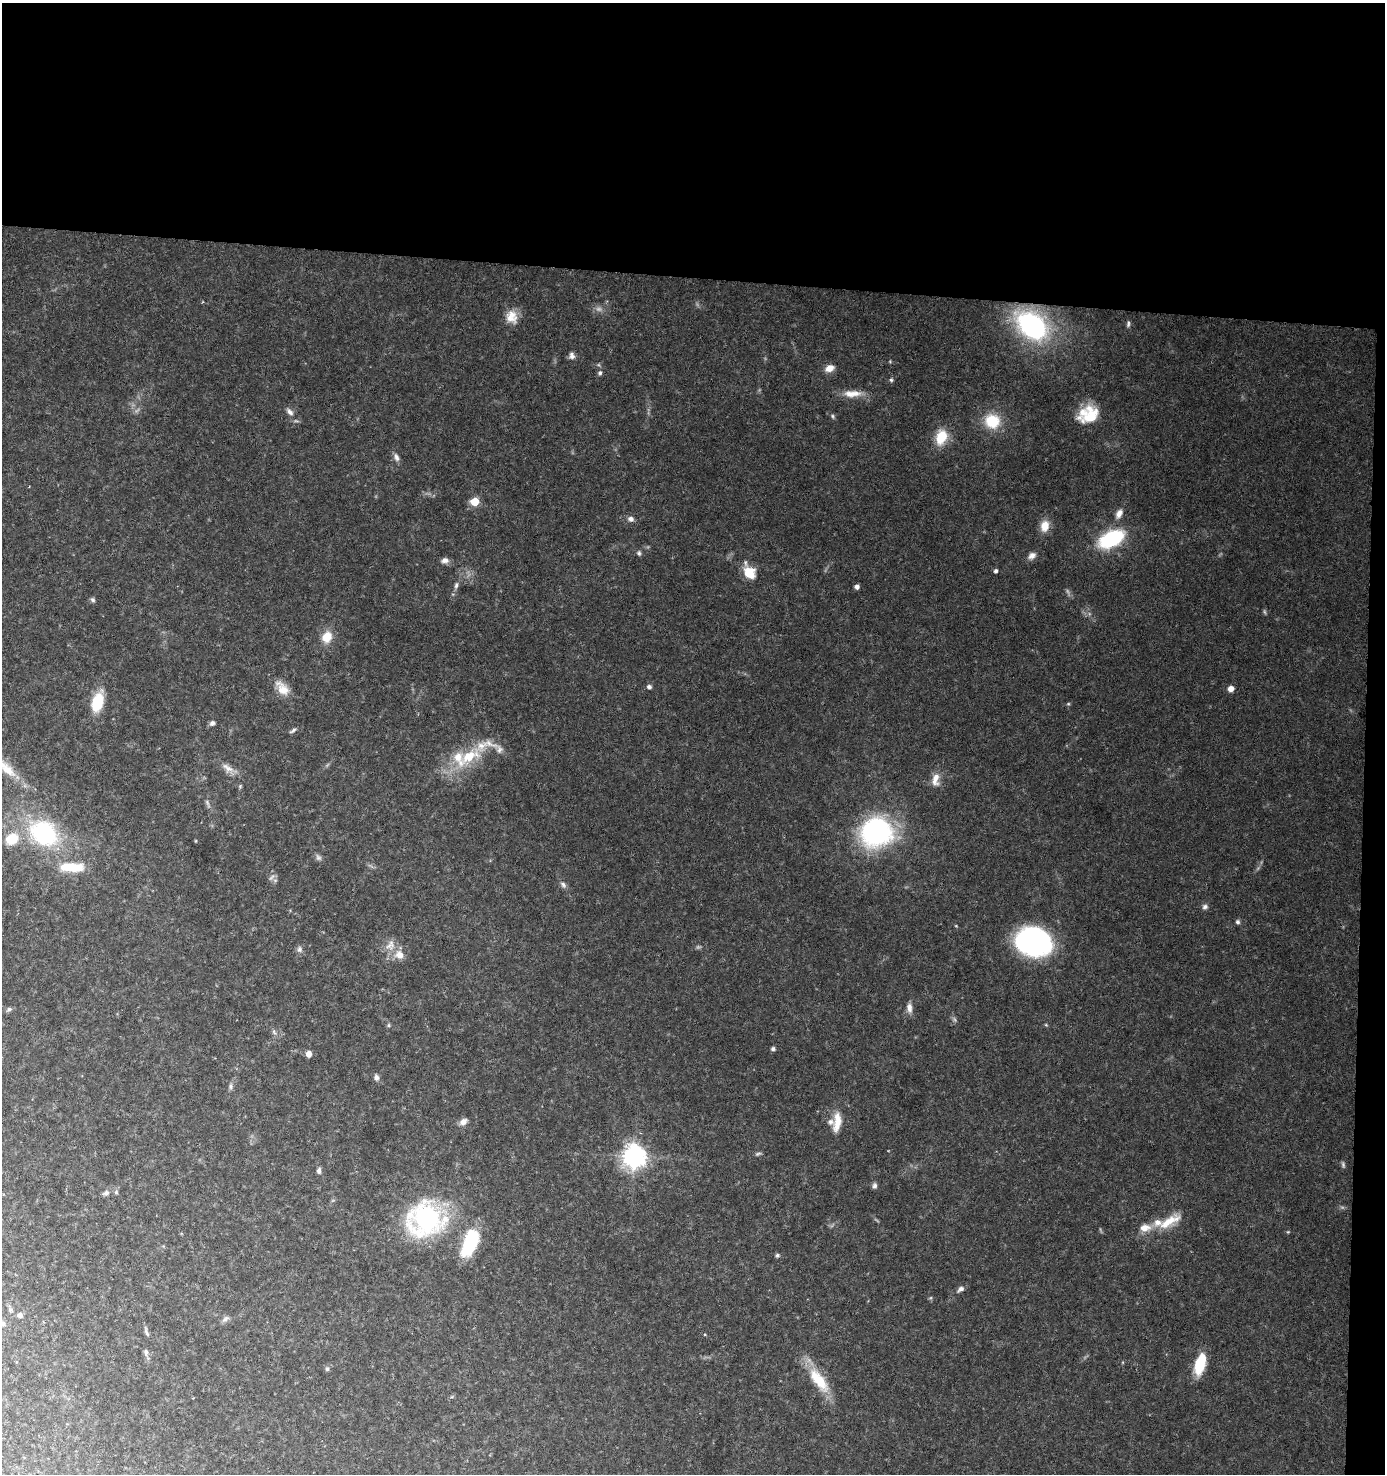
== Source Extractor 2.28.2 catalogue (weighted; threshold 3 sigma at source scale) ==
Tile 3 of 3 x 3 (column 3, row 1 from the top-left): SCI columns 2969-4351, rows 2946-4417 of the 4455 x 4421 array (HDU 1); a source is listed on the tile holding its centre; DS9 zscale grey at full resolution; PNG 1387 x 1476 px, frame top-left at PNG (2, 3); no overlay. Shown black and unused: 20% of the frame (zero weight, under 3 of 6 exposures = <1% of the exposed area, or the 3 px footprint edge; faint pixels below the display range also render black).
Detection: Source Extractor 2.28.2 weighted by HDU 2 'WHT'; one run over the whole footprint, this tile lists its part. Background 0.091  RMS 0.0052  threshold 0.0211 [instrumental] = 3 sigma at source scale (4.09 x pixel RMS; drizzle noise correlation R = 1.36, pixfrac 0.8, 0.05/0.05 arcsec/px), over >= 5 px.
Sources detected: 94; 6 too faint to see at this stretch — not listed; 6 inside a brighter listed object's ellipse — not listed separately; the other 82 listed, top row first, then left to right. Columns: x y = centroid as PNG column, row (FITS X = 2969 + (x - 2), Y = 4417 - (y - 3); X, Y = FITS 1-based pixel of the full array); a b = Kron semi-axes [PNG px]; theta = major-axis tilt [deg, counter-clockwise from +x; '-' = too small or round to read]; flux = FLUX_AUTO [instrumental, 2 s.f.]
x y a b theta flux
511 317 17 15 -71 6.5
1128 324 9 4 79 1
1032 326 28 19 -38 93
572 356 9 7 -83 2
829 368 11 8 23 3.9
600 373 6 5 - 0.95
891 380 5 5 - 0.75
852 394 25 9 2 6.3
290 412 12 6 -48 2.3
832 416 5 5 - 0.76
1091 416 25 20 32 15
992 421 17 15 -28 16
941 437 18 13 70 12
396 457 12 6 -73 2
475 501 5 5 - 16
1119 514 13 8 62 3.2
631 519 7 6 - 2
1045 526 14 10 79 6.1
1111 539 27 15 26 37
639 553 6 5 - 1
1032 556 11 7 30 2.5
445 560 9 7 7 2.2
996 571 4 4 - 1.4
749 572 13 9 -60 12
456 585 9 5 81 1.3
857 587 4 4 - 1.9
93 600 7 5 -57 0.96
327 637 11 9 63 8.8
649 687 6 5 - 1.2
282 688 23 12 -51 7
1231 689 6 5 - 3.3
97 702 20 11 73 16
1068 704 5 3 - 0.53
212 723 7 6 - 1.4
293 730 9 4 37 1
499 749 11 8 -83 2.4
469 756 35 17 30 22
6 768 37 14 -43 13
228 768 21 8 -31 4.1
935 779 18 9 83 4.8
207 803 14 4 -68 1.5
876 831 20 18 14 130
44 834 29 23 -39 55
12 839 12 9 38 13
71 867 33 11 -2 14
271 877 11 4 45 1.3
563 885 10 6 -48 1.6
1205 907 8 6 19 1.4
1238 922 6 6 - 1.1
1033 942 28 22 -15 110
390 945 16 12 59 5.1
299 949 9 7 -82 1.5
399 955 13 11 -24 5.2
909 1008 14 7 -87 2.8
9 1009 7 5 4 1.1
388 1025 6 4 90 0.67
274 1032 8 4 -53 1
773 1049 5 5 - 0.96
309 1054 5 5 - 3.7
376 1077 8 6 -78 1.6
230 1086 8 5 -85 1.2
463 1122 10 7 41 2.7
837 1122 27 10 83 7.8
758 1154 9 4 19 0.91
634 1156 9 8 - 310
319 1171 8 5 85 1.4
874 1185 7 6 - 1.4
106 1193 10 6 21 1.6
426 1219 32 29 16 90
1169 1222 37 12 30 12
470 1243 30 14 69 28
777 1255 6 5 - 0.9
961 1289 10 5 37 1.7
20 1315 6 5 - 1.9
226 1319 11 5 33 1.6
3 1324 9 7 -29 2.1
147 1333 12 5 -67 1.3
705 1334 4 3 - 0.39
146 1352 9 5 -81 1.6
1200 1364 23 10 75 16
327 1369 6 5 - 0.9
819 1380 39 14 -53 17
Isophote crosses this tile's border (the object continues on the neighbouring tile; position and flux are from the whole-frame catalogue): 2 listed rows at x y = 6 768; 3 1324